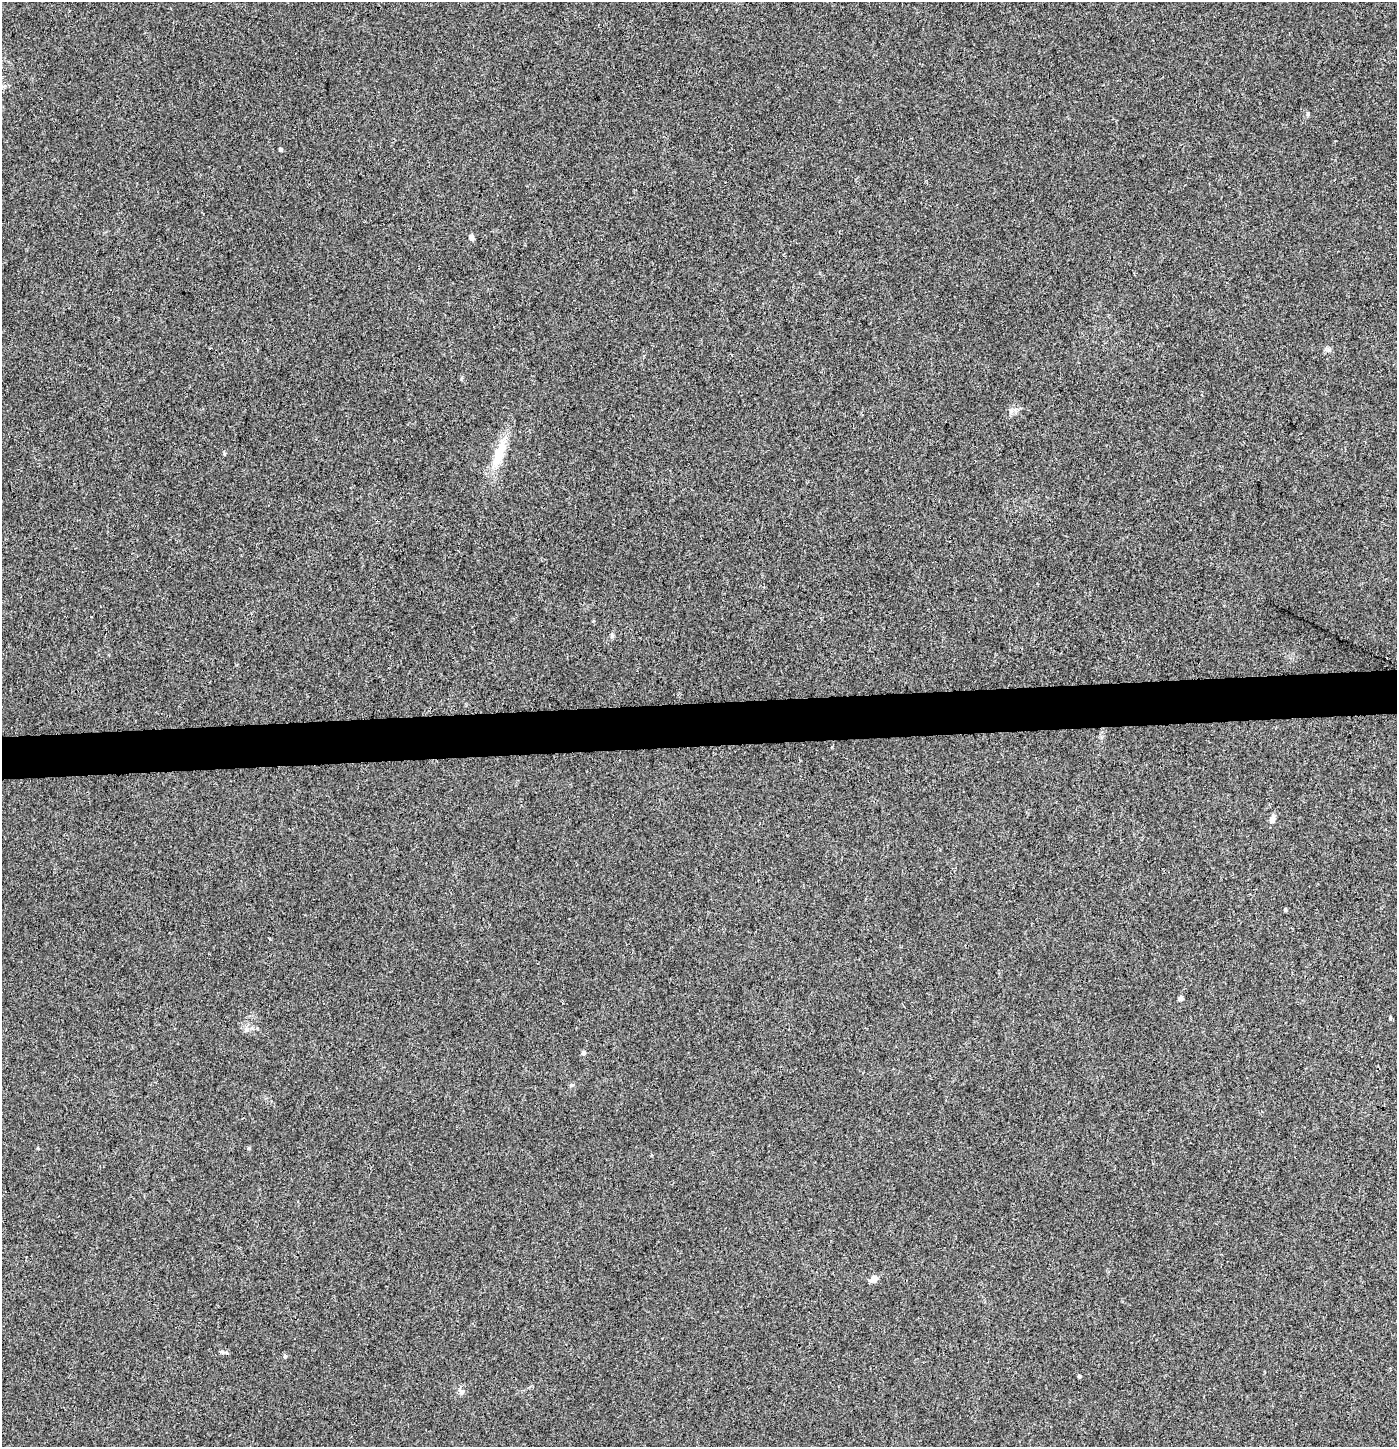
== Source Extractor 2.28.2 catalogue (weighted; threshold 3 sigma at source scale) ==
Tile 5 of 3 x 3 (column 2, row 2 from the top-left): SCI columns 1396-2790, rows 1503-2947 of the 4192 x 4448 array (HDU 1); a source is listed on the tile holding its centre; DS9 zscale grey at full resolution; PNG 1399 x 1449 px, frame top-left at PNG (2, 2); no overlay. Shown black and unused: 3% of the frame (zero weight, under 3 of 4 exposures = <1% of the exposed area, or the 3 px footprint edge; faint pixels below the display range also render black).
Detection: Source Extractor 2.28.2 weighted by HDU 2 'WHT'; one run over the whole footprint, this tile lists its part. Background 0.00387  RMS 0.0032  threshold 0.0145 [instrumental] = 3 sigma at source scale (4.5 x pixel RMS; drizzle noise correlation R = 1.50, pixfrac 1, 0.0396/0.0396 arcsec/px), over >= 5 px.
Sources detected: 16; all 16 listed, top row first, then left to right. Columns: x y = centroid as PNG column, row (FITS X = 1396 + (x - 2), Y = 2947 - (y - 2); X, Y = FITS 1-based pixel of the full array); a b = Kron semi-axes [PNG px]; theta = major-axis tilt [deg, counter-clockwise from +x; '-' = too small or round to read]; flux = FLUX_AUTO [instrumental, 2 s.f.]
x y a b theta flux
1307 114 6 4 89 0.42
280 149 5 3 - 0.47
471 237 7 6 - 1
498 455 40 12 71 9.4
612 635 8 4 -89 0.58
1272 819 11 7 81 1.3
1285 910 5 3 - 0.38
1181 998 5 5 - 0.74
1390 1018 5 4 - 0.37
247 1030 8 6 20 0.92
583 1053 6 5 - 0.76
249 1148 5 4 - 0.34
874 1278 9 8 - 1.7
285 1356 5 5 - 0.49
1079 1376 4 3 - 0.51
461 1392 8 7 - 0.95
Unlisted compact peaks at least as high as the median listed source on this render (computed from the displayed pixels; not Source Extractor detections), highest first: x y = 224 454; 221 1352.